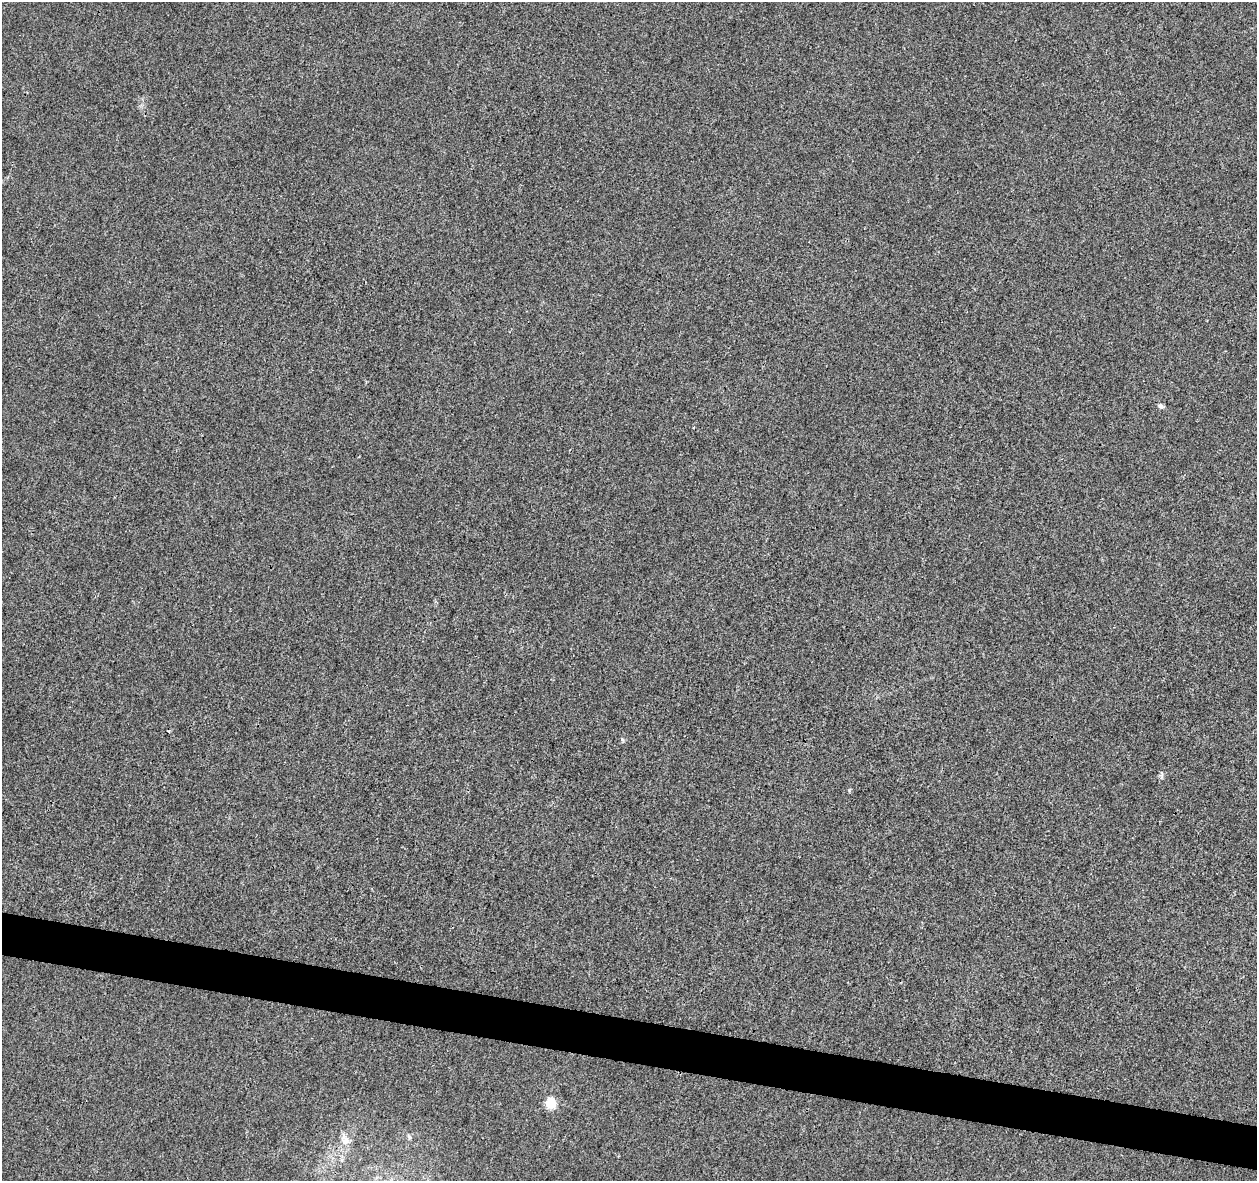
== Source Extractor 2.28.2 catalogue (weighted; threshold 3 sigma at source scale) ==
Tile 6 of 4 x 4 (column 2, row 2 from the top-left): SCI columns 1255-2509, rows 2579-3757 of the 5027 x 5220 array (HDU 1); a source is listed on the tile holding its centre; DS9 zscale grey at full resolution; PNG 1259 x 1183 px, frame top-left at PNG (2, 2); no overlay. Shown black and unused: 4% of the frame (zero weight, under 3 of 4 exposures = <1% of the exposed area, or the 3 px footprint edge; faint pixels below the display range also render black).
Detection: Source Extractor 2.28.2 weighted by HDU 2 'WHT'; one run over the whole footprint, this tile lists its part. Background 0.00164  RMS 0.0031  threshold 0.0139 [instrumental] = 3 sigma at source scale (4.5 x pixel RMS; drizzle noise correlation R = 1.50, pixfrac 1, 0.0396/0.0396 arcsec/px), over >= 5 px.
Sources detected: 4; all 4 listed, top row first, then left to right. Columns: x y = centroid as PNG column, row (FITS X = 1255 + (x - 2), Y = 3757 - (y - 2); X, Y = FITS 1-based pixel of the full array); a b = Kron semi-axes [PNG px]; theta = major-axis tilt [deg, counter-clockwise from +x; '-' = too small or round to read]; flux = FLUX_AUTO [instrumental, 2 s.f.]
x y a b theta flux
1161 406 7 5 -3 0.7
551 1103 5 5 - 17
409 1137 7 5 -50 0.61
345 1140 16 10 -74 2.8